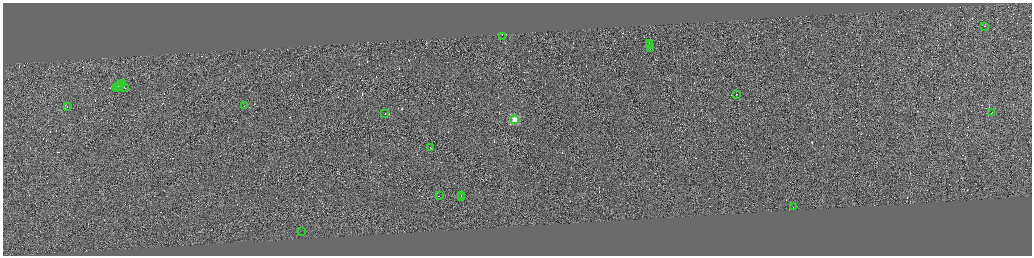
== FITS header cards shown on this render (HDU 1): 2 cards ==
NAXIS1  =                 4117
NAXIS2  =                 1015

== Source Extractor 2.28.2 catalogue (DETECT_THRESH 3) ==
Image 4117 x 1015 px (HDU 1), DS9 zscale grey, zoomed out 1/4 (1 PNG px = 4 x 4 image px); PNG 1034 x 258 px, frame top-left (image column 3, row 1012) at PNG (3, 3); each listed source drawn as its Kron ellipse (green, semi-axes under 4 px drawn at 4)
Background 0.106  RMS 2.9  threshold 8.67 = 3 sigma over >= 5 px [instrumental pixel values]
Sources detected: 572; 549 cannot appear on this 1/4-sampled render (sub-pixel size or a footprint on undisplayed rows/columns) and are neither listed nor drawn; the other 23 listed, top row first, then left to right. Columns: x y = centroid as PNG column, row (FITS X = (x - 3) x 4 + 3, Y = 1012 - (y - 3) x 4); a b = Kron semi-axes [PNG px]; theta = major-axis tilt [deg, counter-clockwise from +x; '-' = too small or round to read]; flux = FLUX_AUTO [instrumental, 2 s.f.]
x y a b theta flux
984 26 2 1 - 5.8e+03
502 36 2 1 - 4.0e+05
649 43 2 1 - 6.1e+03
650 45 3 1 - 1.2e+04
650 48 3 1 - 1.0e+04
123 83 3 1 - 1.2e+04
121 84 2 1 - 1.1e+04
120 85 2 1 - 1.3e+04
118 86 2 1 - 1.1e+04
116 87 3 1 - 1.2e+04
124 88 2 1 - 6.2e+03
736 94 2 1 - 7.0e+03
244 106 2 1 - 1.1e+04
67 107 2 1 - 7.5e+03
992 112 2 1 - 7.4e+04
385 114 2 1 - 1.1e+04
514 120 2 2 - 9.9e+04
431 148 2 1 - 1.5e+04
439 196 2 1 - 9.0e+03
461 196 2 1 - 7.5e+03
461 197 3 1 - 1.0e+04
793 207 2 1 - 6.3e+03
302 232 2 1 - 1.6e+06
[549 sub-pixel or undisplayed-footprint detections neither listed nor drawn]